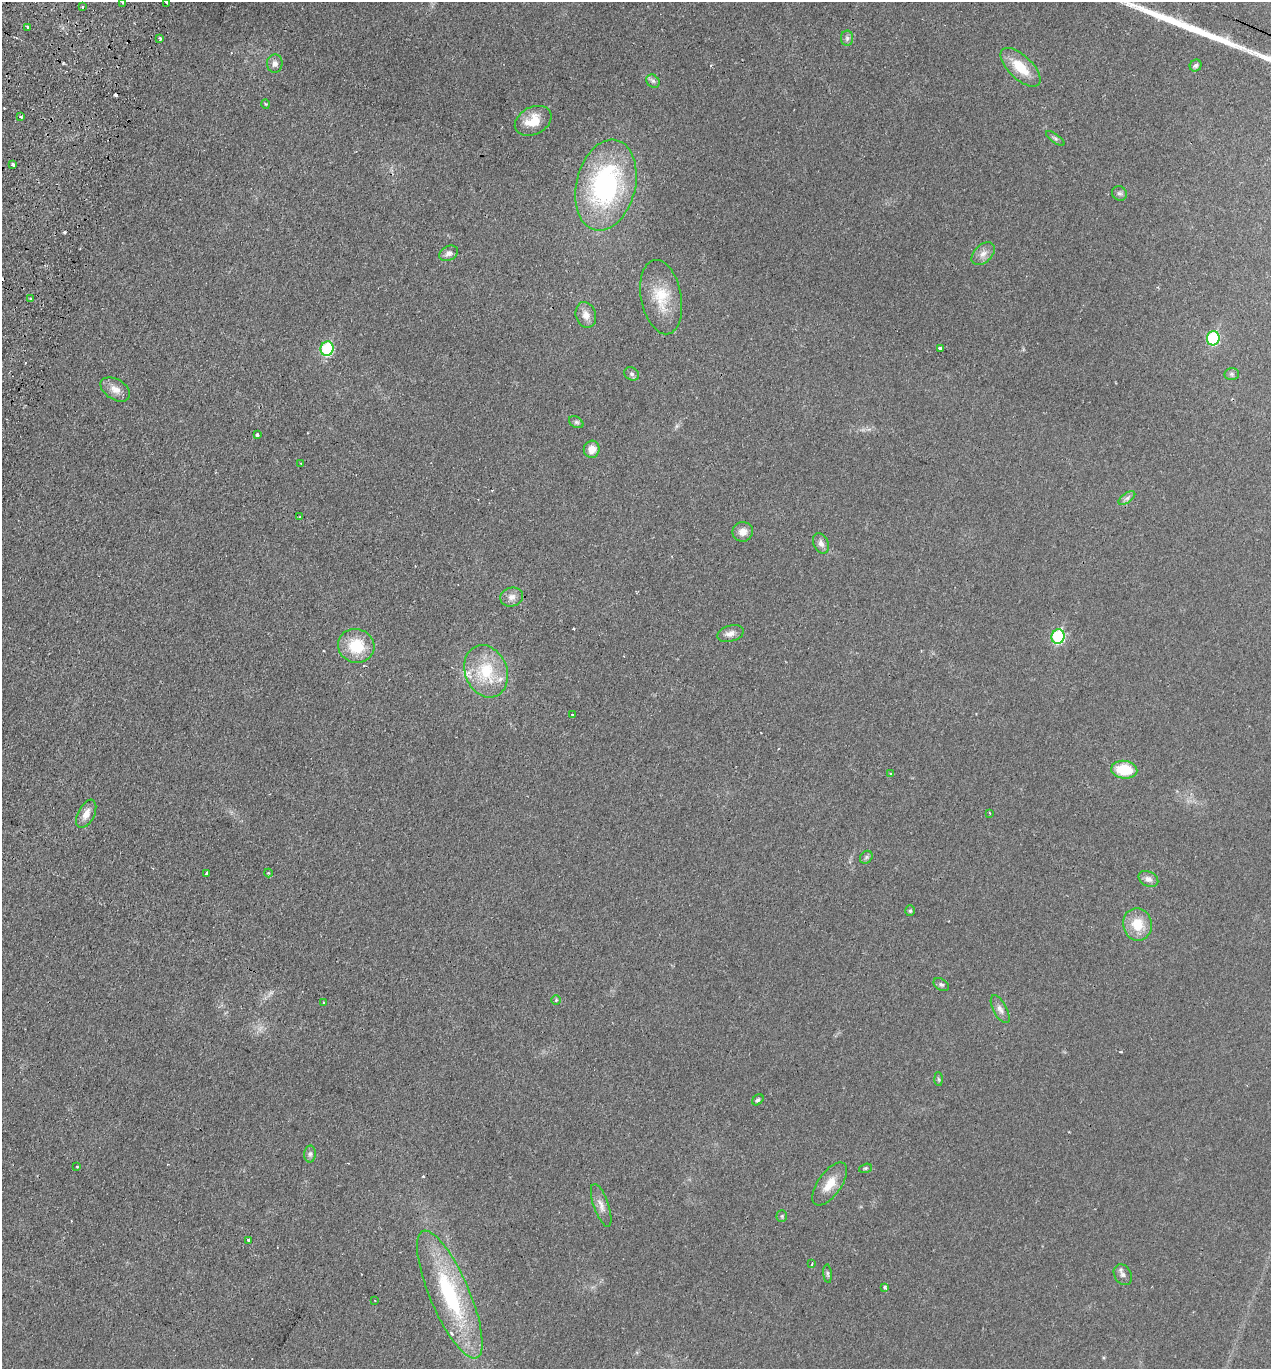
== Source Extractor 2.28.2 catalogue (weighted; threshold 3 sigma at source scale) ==
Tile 11 of 4 x 4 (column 3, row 3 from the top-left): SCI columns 2734-4002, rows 1395-2761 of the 5597 x 5520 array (HDU 1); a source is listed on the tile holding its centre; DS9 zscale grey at full resolution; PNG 1273 x 1371 px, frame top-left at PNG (2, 2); each listed source drawn as its Kron ellipse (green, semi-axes under 4 px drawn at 4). Shown black and unused: <1% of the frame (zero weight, under 2 of 3 exposures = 3% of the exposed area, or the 3 px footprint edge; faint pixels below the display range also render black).
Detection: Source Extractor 2.28.2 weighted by HDU 2 'WHT'; one run over the whole footprint, this tile lists its part. Background 0.0415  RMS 0.0052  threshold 0.0233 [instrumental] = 3 sigma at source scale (4.5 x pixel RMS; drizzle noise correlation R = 1.50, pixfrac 1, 0.05/0.05 arcsec/px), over >= 5 px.
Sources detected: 78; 5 cosmic-ray / hot-pixel residue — neither listed nor drawn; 2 inside a brighter listed object's ellipse — not listed separately; the other 71 listed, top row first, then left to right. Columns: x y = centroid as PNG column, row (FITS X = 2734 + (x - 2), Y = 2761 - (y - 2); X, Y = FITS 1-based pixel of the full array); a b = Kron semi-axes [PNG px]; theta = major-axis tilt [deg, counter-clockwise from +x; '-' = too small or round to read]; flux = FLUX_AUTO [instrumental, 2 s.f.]
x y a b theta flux
167 2 4 3 - 3.8
123 3 2 2 - 0.56
82 7 3 3 - 0.69
27 27 3 3 - 1
160 38 4 3 - 0.75
847 38 7 6 - 1.4
275 63 9 8 - 2.5
1196 65 6 5 - 1.2
1020 67 25 11 -44 13
653 81 7 6 - 1.4
265 104 4 3 - 0.48
21 117 3 3 - 0.81
533 121 19 13 27 9.9
1055 138 11 4 -36 1.1
13 165 4 3 - 2.3
606 185 46 29 76 85
1119 193 8 7 - 1.4
449 253 10 7 28 2
983 254 13 8 44 3.6
661 297 37 20 -79 17
31 298 4 3 - 2.4
586 315 13 10 -74 4.2
1213 338 7 6 - 36
940 348 4 3 - 2.1
327 349 7 6 - 36
632 374 8 6 -31 1.3
1232 374 7 6 - 1.2
115 389 16 10 -32 4.7
576 422 8 5 -30 1.2
257 435 3 3 - 1.5
592 449 8 8 - 4.8
301 463 2 2 - 0.38
1127 498 10 5 35 1.6
300 517 3 3 - 0.81
743 532 10 10 - 4.1
821 543 11 7 -64 2.6
512 597 11 9 14 3.2
731 634 13 8 17 3.1
1058 637 7 6 - 45
356 646 18 17 - 17
486 671 27 21 -69 23
572 715 3 2 - 0.65
1124 770 13 9 -5 17
891 774 3 3 - 1.1
990 813 3 2 - 0.47
86 814 15 8 63 4.4
866 857 7 5 47 1
207 873 4 3 - 1.3
268 873 4 4 - 0.51
1148 879 10 7 -29 2.5
910 911 5 4 - 0.86
1137 924 16 14 -80 12
941 985 8 5 -29 1.1
556 1000 5 5 - 0.64
324 1002 3 2 - 0.79
1000 1009 15 6 -62 2.7
939 1079 6 4 -87 0.84
758 1100 6 4 41 0.92
310 1154 8 6 89 1.4
77 1166 3 3 - 0.72
865 1168 6 4 19 0.68
830 1184 25 11 54 8.4
601 1205 22 7 -71 4
782 1216 5 5 - 0.79
248 1240 3 3 - 1.9
812 1264 3 3 - 0.54
828 1274 9 4 -85 0.93
1123 1275 11 8 -59 2.1
885 1287 4 3 - 5.6
450 1294 69 19 -67 58
375 1300 2 2 - 0.44
Isophote crosses this tile's border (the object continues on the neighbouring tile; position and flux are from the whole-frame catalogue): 1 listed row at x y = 167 2